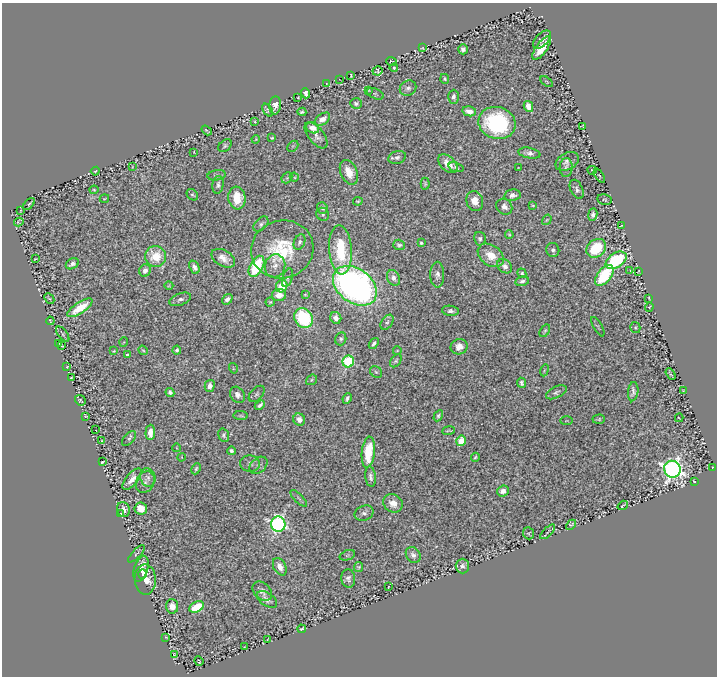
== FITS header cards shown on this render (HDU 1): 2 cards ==
NAXIS1  =                  715
NAXIS2  =                  674

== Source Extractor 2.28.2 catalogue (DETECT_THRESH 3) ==
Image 715 x 674 px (HDU 1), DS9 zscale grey, 1 PNG px = 1 image px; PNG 719 x 678 px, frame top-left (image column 1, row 674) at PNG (2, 3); each listed source drawn as its Kron ellipse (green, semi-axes under 4 px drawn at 4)
Background 0.483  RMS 0.019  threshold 0.0575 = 3 sigma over >= 5 px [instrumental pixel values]
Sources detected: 216; all 216 listed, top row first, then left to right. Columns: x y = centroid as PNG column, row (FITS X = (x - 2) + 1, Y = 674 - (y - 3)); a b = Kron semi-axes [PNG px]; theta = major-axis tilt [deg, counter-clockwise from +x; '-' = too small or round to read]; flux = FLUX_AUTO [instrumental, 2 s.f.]
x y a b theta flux
542 40 11 6 46 5
422 48 3 2 - 0.89
542 48 13 5 55 29
463 49 5 4 - 4.3
392 61 5 3 - 1.6
394 68 4 3 - 1.3
377 71 5 4 - 2.2
351 75 3 2 - 1.2
339 79 2 2 - 0.65
445 79 5 4 - 1.9
547 82 7 4 -34 1.4
327 83 3 2 - 0.64
408 88 8 7 - 4.3
368 90 3 2 - 0.99
305 93 5 4 - 3.8
375 94 9 5 -24 2.1
453 97 7 5 88 3.9
298 98 3 2 - 1.1
356 103 6 5 - 2.9
275 105 9 6 85 8.6
528 106 6 4 -61 11
268 110 7 4 -54 2.2
469 111 7 5 -13 8.4
302 112 4 3 - 2.2
322 119 8 5 35 8.2
255 122 3 2 - 1.2
497 123 19 16 -17 130
583 126 3 2 - 0.95
313 128 7 5 -27 11
207 130 6 2 -34 1.4
316 135 15 7 -52 7.8
272 138 3 2 - 1.2
256 139 4 3 - 1.1
225 146 7 5 44 2.2
293 146 6 4 45 1.8
194 152 3 2 - 0.83
529 153 11 5 -11 5.5
397 157 9 6 17 5.2
567 161 12 8 28 5.8
448 164 11 7 -44 13
132 167 3 2 - 0.75
456 167 8 4 -18 2.5
566 167 9 6 87 3.7
519 168 3 2 - 0.91
592 170 4 3 - 1.3
95 171 4 3 - 1.1
349 172 13 8 -66 22
217 175 9 5 8 2.6
599 176 8 4 -56 1.5
294 177 5 3 - 1.4
287 178 6 5 - 1.8
425 184 6 4 -89 2.2
218 185 9 5 82 4.2
577 189 10 6 -64 4.6
94 190 4 4 - 1.3
192 195 6 5 - 2.2
512 195 8 6 12 6.3
237 198 11 8 -83 33
104 199 5 2 - 0.99
604 200 7 5 -13 1.9
358 201 5 3 - 1.8
475 201 10 8 -71 13
29 204 7 4 48 1.6
533 205 3 2 - 1.1
504 207 8 7 - 5.9
322 208 6 5 - 3.4
20 211 4 2 - 0.79
323 214 6 6 - 2.8
593 215 6 4 82 4.3
547 220 5 4 - 1.3
19 222 5 4 - 2.1
261 224 9 5 46 3.7
621 226 3 2 - 0.73
509 235 4 3 - 1.5
480 239 7 5 -79 3.4
300 242 8 5 65 3.5
421 243 4 3 - 1.8
399 245 6 5 - 2.7
596 248 10 8 40 68
282 249 31 29 17 78
340 250 24 11 -85 64
553 250 7 6 - 4.4
491 255 14 10 -36 20
156 256 10 10 - 34
223 258 13 8 -29 12
35 259 3 2 - 0.89
616 260 12 7 34 130
72 264 7 5 32 4.9
256 266 11 6 62 82
275 266 11 10 - 8.6
505 266 8 6 -40 6.6
194 267 7 5 -65 5.9
145 270 6 5 - 8.1
630 270 4 3 - 1.4
638 271 4 2 - 0.96
522 273 5 4 - 2.3
437 275 13 7 -90 6.1
604 275 12 6 52 74
288 278 9 5 72 3.2
393 278 8 6 -64 7
522 281 7 4 11 3.8
169 286 4 3 - 1
282 286 6 5 - 32
355 286 24 17 -36 650
305 294 3 2 - 1.1
279 295 7 6 - 11
49 298 6 3 -47 1.1
649 298 4 2 - 1.1
180 299 11 6 20 4.9
227 299 6 4 38 6.3
270 302 4 4 - 1.4
649 307 4 4 - 1.3
80 308 14 5 33 30
450 311 8 5 -7 4
304 318 10 8 -59 91
336 318 6 5 - 7.7
50 321 4 2 - 1
387 322 8 5 54 3.2
598 327 11 3 -60 1.7
635 328 5 5 - 1.7
545 331 7 3 56 2
63 334 9 4 -52 2
341 339 6 5 - 3.2
124 342 4 3 - 0.93
59 343 3 2 - 0.88
374 343 6 4 54 3.1
62 346 3 2 - 0.74
459 347 8 7 - 11
143 350 5 4 - 1.4
177 350 4 4 - 3.1
114 351 4 2 - 1.4
397 351 4 3 - 1
127 355 4 3 - 2.2
348 361 6 5 - 120
396 361 7 5 53 2.4
67 367 2 2 - 0.85
233 368 5 3 - 1.2
544 370 6 3 70 1.5
376 372 7 5 -42 2.4
671 374 6 2 -62 1.5
72 378 4 4 - 1.6
311 380 6 4 38 1.8
522 383 5 3 - 3.1
210 386 6 5 - 5.8
683 390 3 2 - 0.84
170 392 4 4 - 3.7
556 392 11 5 26 4
633 392 9 5 83 5
257 394 9 6 47 3.1
237 395 8 7 - 6.3
347 398 5 3 - 2.9
80 400 6 4 -40 1.5
260 405 6 3 44 3.1
86 416 3 2 - 1.3
241 416 7 3 -5 1.7
438 416 6 4 60 2.6
679 418 4 2 - 0.88
299 419 6 5 - 7.3
599 419 6 4 2 2.3
566 421 6 3 1 1.1
96 430 2 2 - 0.68
449 431 6 3 9 1.6
150 432 7 4 87 12
224 435 7 5 -72 2.9
129 439 9 5 49 3.1
102 440 3 2 - 0.78
461 441 5 5 - 24
177 448 4 2 - 0.87
231 451 4 3 - 2.7
368 452 15 6 84 43
181 457 4 2 - 0.76
475 457 4 3 - 1.9
102 462 4 2 - 1.3
250 463 10 8 -3 4.2
258 465 10 7 41 4.8
713 467 3 2 - 1.3
196 469 6 3 65 1.9
672 469 8 8 - 730
148 477 9 7 -74 5.8
370 477 10 5 -84 5
132 479 13 5 50 10
145 482 11 8 59 6.1
694 482 3 3 - 2
503 491 6 5 - 7.9
299 498 11 3 -45 2.3
393 503 10 8 -33 12
623 505 5 2 - 1.4
123 509 8 6 -73 5.7
141 509 6 6 - 21
364 513 10 7 23 5.1
121 514 3 2 - 1.4
278 524 7 7 - 360
571 525 6 3 43 1.1
548 532 9 2 45 1.4
529 533 6 5 - 1.6
136 554 11 4 46 2.2
347 555 8 5 20 2.6
413 555 8 6 -56 5.5
462 566 7 6 - 4.4
280 567 9 6 -62 10
359 567 5 4 - 2.3
141 569 13 7 73 15
143 574 4 3 - 3.3
348 579 9 7 -83 4.9
145 580 15 10 -88 16
388 587 3 2 - 0.8
262 591 11 8 -43 7
267 599 11 6 -35 6.4
172 606 7 6 - 11
197 607 8 5 27 34
302 629 4 3 - 1.5
166 637 3 2 - 1.1
268 639 3 2 - 0.82
245 646 3 2 - 0.86
174 654 3 2 - 1
199 661 5 3 - 1.5